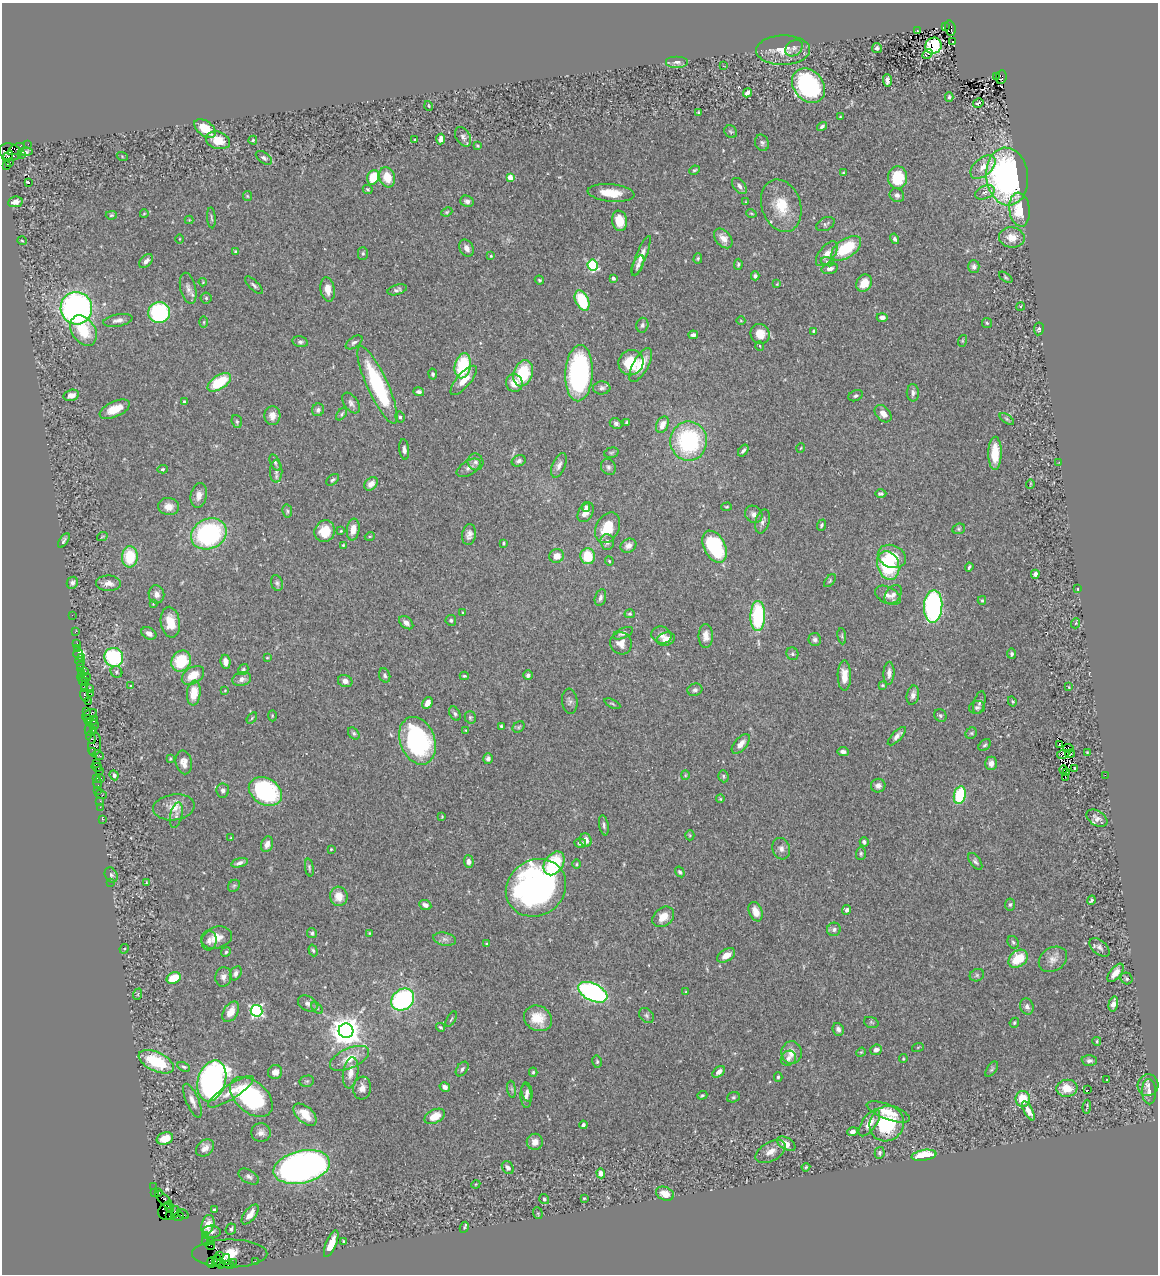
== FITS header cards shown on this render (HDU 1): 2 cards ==
NAXIS1  =                 1156
NAXIS2  =                 1272

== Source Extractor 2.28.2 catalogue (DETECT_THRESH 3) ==
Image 1156 x 1272 px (HDU 1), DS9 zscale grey, 1 PNG px = 1 image px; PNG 1160 x 1276 px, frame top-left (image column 1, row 1272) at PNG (2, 3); each listed source drawn as its Kron ellipse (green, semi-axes under 4 px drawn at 4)
Background 0.597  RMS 0.033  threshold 0.098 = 3 sigma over >= 5 px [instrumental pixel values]
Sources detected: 506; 4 with non-positive FLUX_AUTO (blend fragments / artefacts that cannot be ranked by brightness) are neither listed nor drawn; of the other 502, the 500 brightest by FLUX_AUTO listed and drawn (2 fainter detections omitted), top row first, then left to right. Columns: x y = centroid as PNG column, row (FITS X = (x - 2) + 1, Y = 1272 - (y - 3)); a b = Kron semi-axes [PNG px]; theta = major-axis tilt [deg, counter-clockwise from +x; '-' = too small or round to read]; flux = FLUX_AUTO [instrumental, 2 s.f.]
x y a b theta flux
945 27 2 2 - 44
950 28 8 5 -78 300
917 30 3 2 - 1.5
953 42 3 2 - 4.2
933 46 8 7 - 170
794 48 9 7 40 9.2
877 48 5 5 - 5.2
783 50 27 15 1 44
928 54 5 3 - 73
677 62 11 6 0 8.8
723 66 3 2 - 2.9
996 77 3 2 - 93
1001 77 7 5 81 280
887 80 6 4 -87 8
808 86 19 15 -50 340
747 93 5 4 - 11
949 97 5 3 - 3.5
978 103 5 3 - 75
429 106 5 3 - 1.8
699 112 3 2 - 2.1
840 117 3 3 - 1.9
822 126 5 4 - 5.2
205 128 12 7 -38 46
731 132 7 5 -43 3.8
463 137 10 7 -59 7.7
441 139 5 4 - 12
218 140 12 8 -18 40
253 140 4 4 - 2.6
415 140 3 2 - 2.3
762 143 8 7 - 6.2
28 144 2 2 - 13
477 146 4 3 - 2.9
16 149 9 5 30 190
10 152 11 8 -14 720
25 152 7 3 2 4.6
21 155 2 2 - 17
8 156 6 4 49 260
122 156 5 3 - 2.1
264 158 9 5 -36 6
10 162 3 2 - 7.2
6 165 4 3 - 120
983 167 15 8 41 24
694 170 5 3 - 3
843 173 3 3 - 2.7
373 177 7 5 71 59
387 177 10 7 -71 44
898 177 11 9 86 73
1007 177 29 21 -83 650
510 178 4 4 - 41
28 182 3 3 - 66
739 186 9 6 -51 9.7
368 189 5 4 - 2.9
985 192 10 6 26 9.8
611 193 23 8 -5 42
897 195 7 6 - 7.2
247 196 5 4 - 2.2
467 201 7 5 -21 8
15 202 7 5 9 13
746 202 3 2 - 1.3
781 206 27 19 -71 71
1019 210 17 10 -83 62
447 212 6 4 23 2.9
751 213 5 3 - 2.2
144 214 4 2 - 1.6
111 215 5 4 - 3.1
211 218 10 3 -86 3.7
189 220 4 4 - 2
620 221 10 7 -79 41
825 224 10 6 25 5.3
1012 237 13 10 -9 28
723 238 11 7 -50 17
179 239 5 3 - 1.7
895 239 5 4 - 4.9
22 241 5 3 - 1.9
467 248 9 6 -61 11
846 248 17 9 35 99
236 252 4 3 - 4.5
363 253 6 5 - 3.6
827 254 15 7 51 17
491 256 4 4 - 2.3
641 256 21 5 68 16
698 258 5 4 - 3.2
146 261 8 5 44 9.7
827 262 7 4 -19 3.7
738 264 5 4 - 3.8
593 265 5 5 - 210
638 265 11 5 66 7.8
974 266 6 5 - 6.6
830 269 8 5 14 9.4
755 276 4 4 - 4.7
1006 277 7 4 -36 3.1
613 278 3 3 - 8.6
539 280 5 3 - 2.8
203 282 4 4 - 2.2
864 283 9 7 61 31
777 284 4 3 - 1.8
254 285 11 4 -45 6.1
188 288 16 7 -76 13
328 289 12 7 -81 20
397 290 10 5 17 6.2
206 298 5 5 - 3.1
582 300 11 6 -65 97
1021 306 4 3 - 2.3
76 308 16 15 - 840
159 312 11 10 - 250
882 317 5 4 - 7.7
118 320 15 6 10 11
741 321 4 3 - 1.7
204 322 5 3 - 2.4
987 323 5 5 - 3
642 325 7 6 - 6.1
1039 329 6 5 - 4.2
83 331 16 11 -57 71
813 331 4 3 - 2.7
760 334 10 9 - 27
693 335 5 3 - 8.3
962 341 6 4 72 2.3
300 342 8 5 -12 5.3
354 342 9 5 34 5.8
760 346 5 3 - 1.8
631 363 13 12 - 71
641 365 19 7 61 39
463 366 13 8 79 130
523 373 13 9 70 100
579 373 28 14 87 400
433 374 5 4 - 4.5
464 380 18 7 49 27
219 382 13 7 33 91
514 383 9 8 - 25
377 385 42 10 -65 200
602 388 8 6 5 6.9
419 392 5 4 - 5.7
913 393 9 6 -89 8
71 395 8 5 14 15
856 396 7 5 25 5.2
184 402 3 3 - 5
351 403 12 7 -54 8.9
115 409 16 7 24 33
318 410 6 6 - 6.2
342 414 7 4 54 3.5
883 414 10 7 -47 16
272 416 9 8 - 17
400 417 5 4 - 4.7
1007 419 8 4 -36 4.1
237 421 6 5 - 4
627 422 3 2 - 2.5
616 423 6 5 - 5.7
662 425 8 6 66 20
689 441 19 18 - 260
801 448 5 3 - 1.8
404 449 10 5 -83 8.4
743 451 7 3 53 5.3
611 453 7 5 16 3.3
995 453 16 6 89 49
519 461 7 5 23 6.7
475 462 8 7 - 9
1059 462 4 3 - 2.6
275 463 8 4 -66 5
559 465 13 6 67 11
608 467 8 7 - 6.6
469 468 13 7 31 11
162 469 5 4 - 3.3
276 471 11 6 90 9.7
333 480 7 4 39 4
371 484 8 5 43 15
1030 484 5 3 - 1.7
881 494 6 4 -1 4.2
199 495 12 8 79 16
169 507 10 8 -9 19
586 507 5 3 - 4.2
727 507 5 4 - 2.7
287 511 6 5 - 4
586 512 11 7 60 19
754 514 9 8 - 11
762 521 12 7 74 9.6
821 525 6 4 69 4
608 528 16 11 63 65
353 529 11 6 82 21
959 529 6 5 - 3.7
325 531 11 10 - 43
341 531 3 2 - 1.8
209 534 18 15 24 310
469 535 10 7 80 12
370 536 5 3 - 1.9
102 537 5 3 - 1.9
64 540 8 3 57 4.8
607 542 8 7 - 8.8
503 543 4 3 - 2.8
343 545 3 3 - 2.2
628 546 8 6 31 13
714 547 17 10 -63 220
556 556 7 6 - 21
588 556 8 7 - 59
892 556 14 11 -22 48
130 557 10 8 87 84
609 561 4 4 - 2.7
888 565 15 10 -71 160
969 567 4 3 - 3.7
1035 574 4 4 - 5.6
830 581 7 4 53 3.1
72 583 6 5 - 6.5
109 583 12 7 -1 14
277 583 8 5 -71 5.5
1078 589 3 2 - 1.6
156 594 9 8 - 12
893 594 11 7 53 11
888 595 14 8 -26 15
600 598 8 5 75 7.4
982 600 4 3 - 2.7
153 604 4 3 - 1.7
933 606 16 9 87 520
463 613 3 3 - 2.3
630 614 5 4 - 3.1
72 615 2 2 - 14
758 616 15 7 89 190
451 620 5 5 - 4.1
170 622 15 9 -81 35
406 623 8 5 -39 11
1076 623 5 3 - 2.4
75 632 3 2 - 8.4
149 633 8 5 -29 11
623 633 10 5 23 7.5
662 635 10 8 -15 12
706 636 12 7 -90 17
842 636 8 4 -83 3.8
666 639 9 6 16 15
815 639 6 6 - 6.4
77 643 2 2 - 25
621 643 11 10 - 20
77 649 3 2 - 16
78 654 5 4 - 94
792 654 6 6 - 4.2
1012 654 5 4 - 4.4
114 657 9 9 - 190
81 658 3 3 - 12
267 658 3 3 - 1.9
181 661 11 9 58 93
80 662 5 2 - 21
225 662 7 5 -84 14
80 665 3 2 - 15
80 669 3 2 - 53
243 670 6 4 58 3.6
85 671 2 2 - 240
116 672 6 5 - 3.9
81 673 2 2 - 36
889 673 11 5 88 12
193 675 12 8 32 37
385 675 7 5 -68 5.3
528 675 5 4 - 7.7
464 676 4 3 - 2.6
844 676 15 6 -89 25
84 677 6 3 0 98
242 679 9 7 16 11
82 680 3 2 - 52
345 681 7 6 - 11
85 682 3 2 - 48
883 685 4 3 - 2.3
131 686 3 3 - 3.5
1069 687 4 2 - 1.6
90 688 3 2 - 110
84 689 4 2 - 80
225 690 4 2 - 1.4
695 690 7 6 - 6
194 693 12 7 83 42
91 694 4 2 - 80
85 695 6 3 -73 93
913 695 9 6 78 11
570 701 12 7 -84 7.1
1012 701 5 3 - 2.4
88 702 2 2 - 34
427 703 6 4 61 16
979 703 12 5 74 7.2
612 704 8 3 -27 3.2
977 707 8 6 12 5.9
87 711 3 3 - 67
455 714 7 5 -62 5
89 715 8 5 23 180
940 715 7 6 - 4.3
272 716 6 3 90 2
470 717 6 5 - 3.5
252 718 6 3 54 3
88 719 4 2 - 34
92 721 6 4 32 140
95 725 4 3 - 100
501 726 4 3 - 3.1
519 727 6 5 - 3.7
89 729 7 3 85 120
93 730 3 2 - 35
466 730 4 3 - 2.2
354 733 7 5 -51 4.3
971 733 6 5 - 3.2
897 736 12 5 46 11
91 738 6 3 -64 77
417 741 24 17 -69 340
741 744 12 6 48 15
95 745 12 6 83 450
985 745 7 5 42 4.2
1060 745 3 2 - 0.89
1068 748 5 3 - 1.3
92 752 3 2 - 31
843 752 5 4 - 9.6
1087 752 3 2 - 1.8
1063 754 6 3 10 1.5
1070 754 5 2 - 1.6
98 755 6 3 -25 54
170 759 3 3 - 2.7
488 759 5 4 - 6.6
184 762 12 8 -78 16
96 763 3 2 - 20
991 763 7 5 90 11
97 767 5 3 - 78
1075 768 3 2 - 2.1
100 770 4 3 - 57
1063 770 4 2 - 1.8
1067 772 3 2 - 2.5
114 775 5 4 - 5.2
685 775 4 4 - 2.3
1105 775 2 2 - 27
723 776 6 5 - 3.7
1065 777 2 2 - 1.1
96 778 3 3 - 49
101 778 3 2 - 43
98 783 6 3 88 67
878 786 7 7 - 9.9
98 790 2 2 - 19
223 790 7 6 - 7
265 792 18 13 -31 270
101 795 6 2 -18 73
960 795 9 6 76 110
720 799 4 3 - 1.7
100 801 2 2 - 22
100 807 2 2 - 27
174 807 21 13 7 33
176 815 13 6 78 9.2
442 817 3 3 - 1.7
1097 818 11 7 -33 11
102 819 2 2 - 13
604 825 10 4 -80 5.5
690 835 5 4 - 2.8
231 838 3 3 - 1.7
586 840 7 6 - 14
864 842 4 4 - 5.5
580 843 6 4 -4 7.9
267 844 8 5 71 12
331 849 3 3 - 2.2
781 849 11 8 -73 10
861 853 6 5 - 3.8
975 861 9 5 -55 5.6
469 862 6 5 - 11
239 863 8 4 16 7.6
554 863 13 9 55 89
577 864 4 3 - 2.3
309 867 9 4 -81 3.9
680 872 6 4 -58 3.6
111 875 8 6 -61 5.4
111 882 2 2 - 1.2
146 883 4 3 - 2
234 886 7 5 44 3.8
536 888 31 27 34 780
339 896 9 8 - 30
1091 900 5 3 - 4
425 905 6 5 - 10
1010 905 6 5 - 4.1
847 910 5 4 - 7.2
756 912 10 6 -69 22
663 917 12 9 40 26
834 929 7 6 - 7.7
312 933 5 4 - 4
369 933 3 2 - 2.1
216 938 16 11 15 26
445 939 11 6 -11 9.5
209 941 10 7 80 9.2
1013 942 7 5 -58 4.5
487 944 4 4 - 3.7
1100 947 12 7 -41 8.1
124 949 5 4 - 2.6
313 950 6 4 -71 3.6
226 952 5 4 - 3.8
726 955 10 6 32 21
1018 959 10 8 39 65
1053 959 15 11 34 18
236 973 7 5 60 8.8
1115 973 11 5 51 21
977 975 7 6 - 4.8
223 977 10 8 82 11
174 978 7 5 24 53
1126 978 6 5 - 4.1
593 992 16 8 -26 500
686 992 3 3 - 1.8
138 994 6 3 71 2.4
403 1000 12 10 40 300
308 1004 10 7 -29 9.5
1113 1004 8 4 76 10
1027 1006 8 6 -72 9.2
317 1008 7 4 -45 3.8
256 1011 6 6 - 410
231 1012 11 7 59 27
646 1015 8 6 -46 5.7
538 1018 14 12 -30 40
451 1019 8 3 60 2.8
871 1022 7 5 -20 3.7
1014 1023 5 4 - 3.6
440 1027 4 3 - 3
838 1029 6 5 - 8.7
346 1031 7 7 - 3800
1097 1041 4 3 - 2.7
918 1047 6 4 19 2.6
876 1050 6 5 - 11
861 1052 5 4 - 2.5
791 1053 11 10 - 20
349 1058 21 10 24 39
788 1058 8 7 - 10
903 1059 4 3 - 2
1089 1060 7 5 -4 7
156 1062 19 9 -25 110
597 1062 6 5 - 3.7
184 1067 7 4 -26 4.5
462 1069 8 5 53 6.3
992 1069 9 4 56 4
275 1072 7 7 - 11
533 1072 4 4 - 3.4
719 1072 7 4 41 13
351 1073 16 7 82 21
778 1077 4 3 - 3.7
1107 1080 3 3 - 2
212 1081 21 14 73 890
307 1081 7 5 11 4.2
1148 1085 11 10 - 12
445 1087 5 4 - 11
362 1088 11 9 83 16
1067 1088 10 8 6 36
512 1089 8 4 -81 4.5
1088 1090 3 2 - 28
231 1092 27 7 33 31
527 1092 9 5 -78 7.6
1149 1092 13 7 -87 11
702 1095 5 3 - 2.9
526 1096 12 5 -88 9
251 1097 25 15 -41 250
733 1097 6 5 - 3.5
1023 1099 8 7 - 44
192 1101 18 6 -67 15
1087 1107 7 2 83 2.7
1028 1111 10 4 -62 18
888 1112 23 7 -20 34
305 1115 14 8 -43 32
435 1116 11 6 27 36
869 1123 15 7 54 25
887 1124 18 16 54 140
583 1125 4 3 - 6.3
852 1131 5 4 - 9
261 1133 10 9 - 12
165 1138 8 6 19 31
535 1142 8 8 - 18
786 1144 10 6 -31 24
205 1148 10 7 40 14
771 1152 16 9 29 20
880 1153 6 5 - 5.7
924 1155 12 5 9 76
302 1167 29 16 13 880
806 1167 4 4 - 2.9
508 1168 7 5 -54 8
601 1173 5 4 - 14
249 1177 11 6 -29 7.5
476 1184 4 3 - 1.9
154 1187 2 2 - 9.4
155 1192 4 2 - 33
159 1192 3 2 - 22
665 1194 9 6 -22 24
584 1198 3 2 - 2.1
544 1199 5 4 - 3.6
164 1200 11 5 -47 160
169 1207 6 3 -55 400
214 1210 4 4 - 4.5
166 1212 8 7 - 300
175 1212 6 3 80 500
538 1213 6 4 -69 3
183 1214 6 3 -30 82
250 1214 12 5 52 18
170 1215 4 3 - 24
178 1216 5 3 - 67
208 1225 10 6 72 29
464 1227 6 4 65 2.9
231 1229 6 5 - 4.7
212 1232 9 6 -4 8.1
205 1235 3 2 - 22
206 1241 4 2 - 24
210 1241 2 2 - 9.8
344 1241 4 3 - 4.2
331 1244 14 5 67 26
210 1246 5 2 - 27
230 1253 37 14 0 400
220 1256 3 2 - 300
217 1260 5 3 - 620
226 1260 5 3 - 550
255 1261 2 2 - 9.3
233 1262 3 2 - 41
211 1263 5 3 - 83
221 1264 4 2 - 25
229 1265 5 4 - 42
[2 fainter detections neither listed nor drawn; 4 non-positive-flux detections neither listed nor drawn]